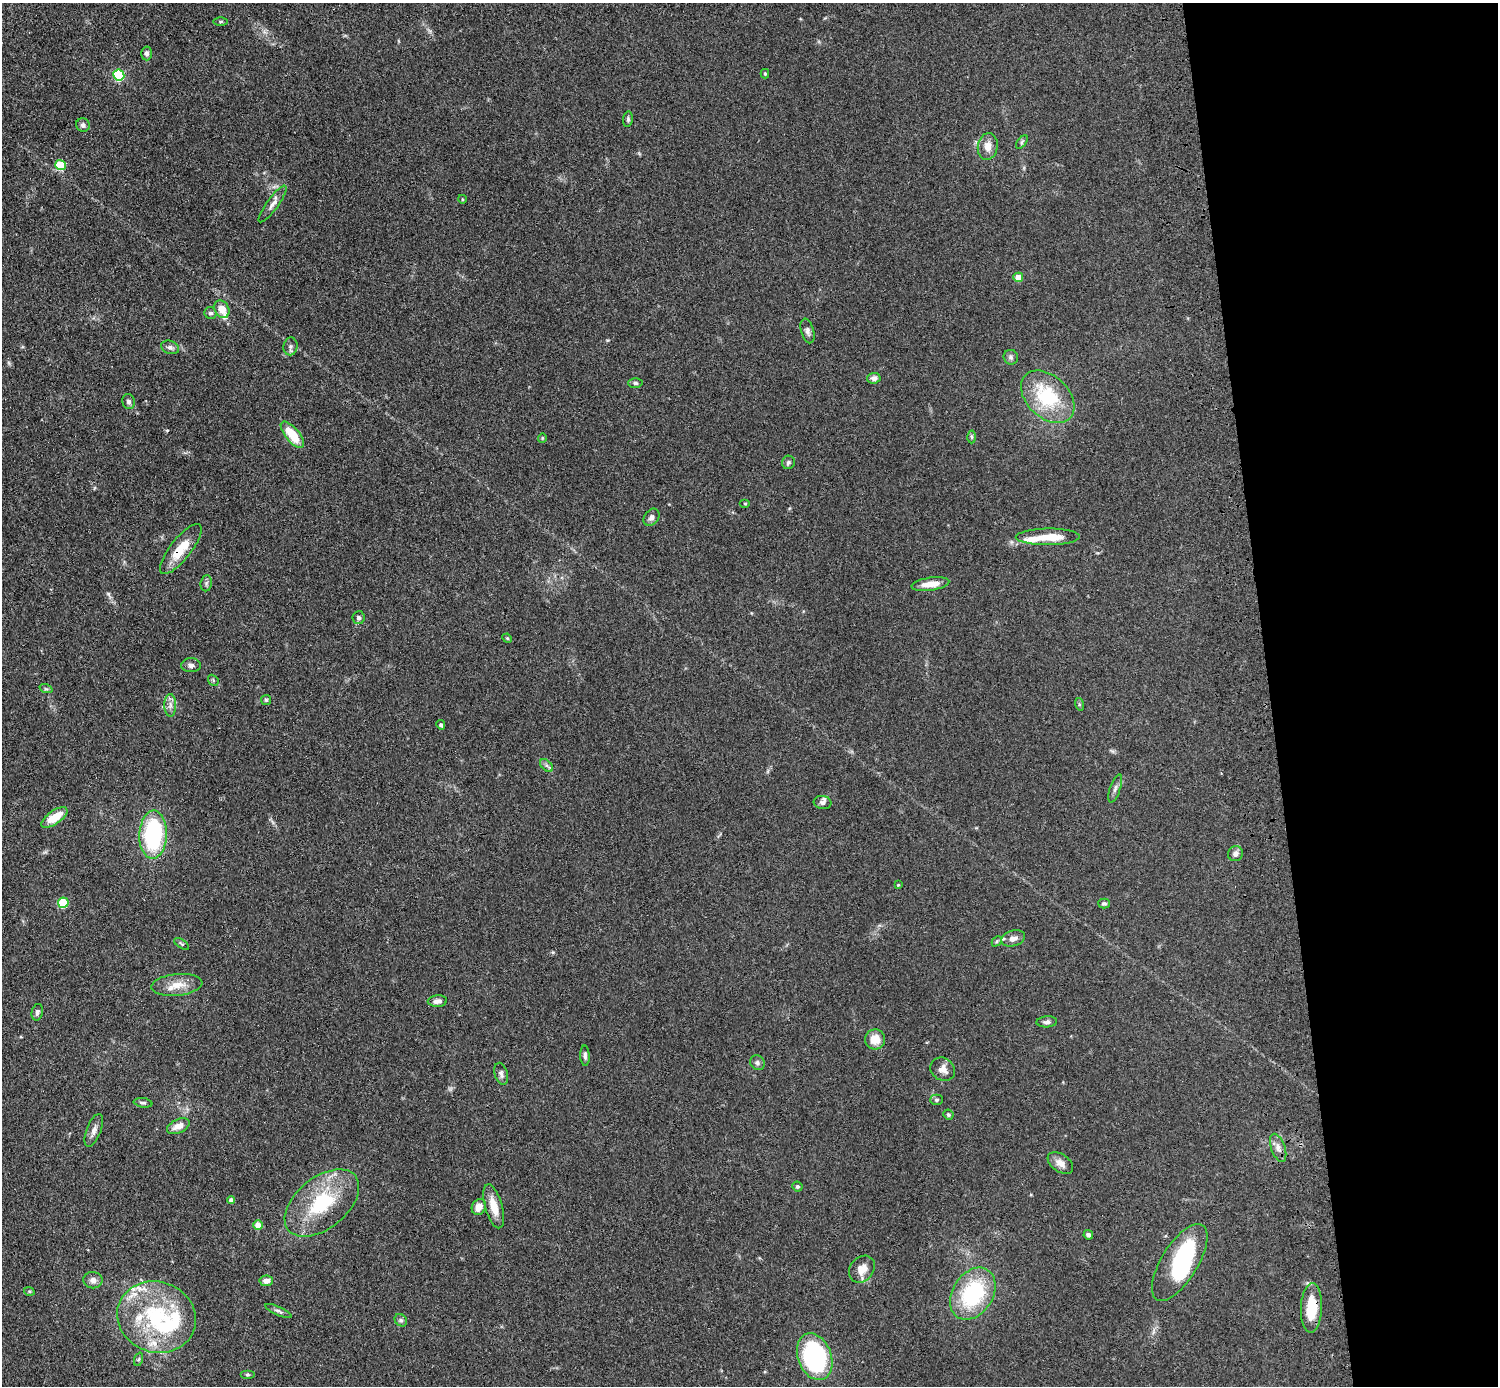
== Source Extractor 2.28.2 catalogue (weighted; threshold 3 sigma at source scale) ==
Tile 6 of 3 x 3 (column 3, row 2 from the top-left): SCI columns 3108-4603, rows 1530-2913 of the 4719 x 4546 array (HDU 1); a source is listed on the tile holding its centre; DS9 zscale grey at full resolution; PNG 1500 x 1388 px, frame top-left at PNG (2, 3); each listed source drawn as its Kron ellipse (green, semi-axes under 4 px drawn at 4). Shown black and unused: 15% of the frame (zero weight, under 3 of 4 exposures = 6% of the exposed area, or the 3 px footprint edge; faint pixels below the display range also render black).
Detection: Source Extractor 2.28.2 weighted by HDU 2 'WHT'; one run over the whole footprint, this tile lists its part. Background 0.0625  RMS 0.0062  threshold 0.0278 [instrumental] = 3 sigma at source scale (4.5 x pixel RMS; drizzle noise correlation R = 1.50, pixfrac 1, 0.05/0.05 arcsec/px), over >= 5 px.
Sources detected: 98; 2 inside a brighter object's white glare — neither listed nor drawn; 7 inside a brighter listed object's ellipse — not listed separately; the other 89 listed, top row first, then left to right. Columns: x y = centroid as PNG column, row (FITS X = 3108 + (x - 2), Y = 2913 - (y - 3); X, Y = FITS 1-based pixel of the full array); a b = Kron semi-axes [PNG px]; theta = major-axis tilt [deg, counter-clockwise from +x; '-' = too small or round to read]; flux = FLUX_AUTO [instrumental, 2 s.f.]
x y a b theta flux
220 21 7 3 0 0.88
146 53 7 5 -88 1.7
765 74 5 4 - 0.69
119 75 5 5 - 57
628 119 8 5 82 1.2
83 125 7 6 - 1.9
1022 142 8 4 53 1.1
988 146 13 10 82 5.7
60 165 5 5 - 24
462 199 4 3 - 0.51
273 204 22 6 54 3.6
1018 277 5 5 - 8.7
222 309 9 7 -62 7.7
210 313 6 6 - 1.6
808 331 12 6 -74 2.2
290 346 9 7 80 1.9
170 347 9 6 -19 2.2
1011 357 7 7 - 1.7
874 378 6 5 - 2.9
635 383 7 5 -1 1.3
1048 397 31 21 -44 40
128 401 7 6 - 1.7
292 435 16 7 -50 18
972 437 6 4 -89 0.87
542 438 5 4 - 0.63
788 462 7 6 - 1.3
745 504 5 3 - 0.59
651 517 9 7 54 2.3
1048 537 32 8 0 14
181 549 31 10 52 15
206 583 8 5 83 1.4
930 584 19 6 8 8.1
358 618 6 6 - 1.5
507 638 5 4 - 0.63
191 665 10 7 0 2.3
213 680 6 4 -48 1
46 689 7 4 -18 0.98
266 700 5 5 - 0.77
1079 704 6 4 -73 0.86
170 705 11 6 -89 2.9
441 725 5 4 - 0.98
547 765 7 5 -44 1.5
1115 788 15 5 71 2.3
823 803 9 6 -5 1.7
54 817 15 6 34 12
153 835 24 13 87 64
1236 854 8 7 - 2.2
898 885 3 3 - 0.51
63 903 5 5 - 32
1104 903 6 5 - 1
1013 938 12 7 16 4.3
997 941 6 4 46 0.93
181 944 8 4 -31 0.89
177 985 26 11 6 9.3
437 1001 9 5 5 2.9
37 1012 8 5 76 1.9
1047 1022 10 5 3 2
875 1039 10 10 - 8.5
585 1056 10 4 -88 1.7
757 1063 8 7 - 1.8
943 1069 13 11 -34 5.1
501 1074 11 6 -75 2.1
936 1100 6 5 - 1.1
143 1103 9 5 -9 1.5
948 1115 5 5 - 1.3
178 1126 12 6 23 5.3
94 1130 17 7 69 3.4
1278 1148 15 7 -70 3.9
1060 1163 14 9 -36 4.5
797 1187 5 5 - 1.4
231 1200 4 4 - 2.3
322 1203 43 25 39 43
494 1206 23 8 -74 9.6
479 1207 8 7 - 5.2
258 1225 4 4 - 10
1088 1235 5 4 - 1.7
1180 1262 44 18 58 60
862 1269 15 11 49 6.5
93 1280 9 8 - 2.9
266 1281 7 5 5 3.8
29 1291 5 3 - 0.68
973 1294 28 20 57 53
1311 1308 25 10 88 18
278 1311 14 4 -24 1.7
156 1317 40 35 -20 64
401 1320 7 5 -45 1.4
815 1357 24 16 -69 100
139 1359 7 4 71 0.83
247 1375 7 3 0 0.89
Overlapping masked pixels (flux is a lower limit): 2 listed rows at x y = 181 549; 1311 1308